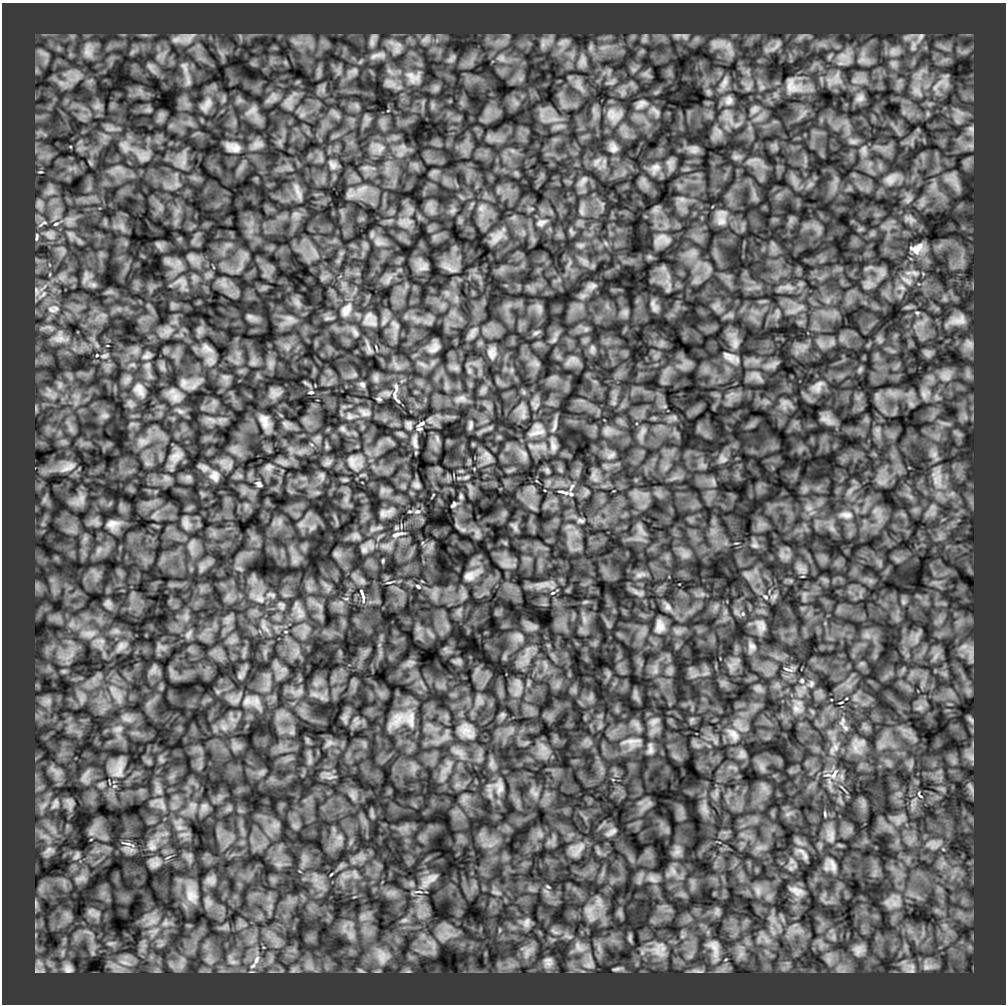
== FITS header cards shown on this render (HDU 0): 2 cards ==
NAXIS1  =                 1004
NAXIS2  =                 1002

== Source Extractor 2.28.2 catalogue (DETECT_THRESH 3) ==
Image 1004 x 1002 px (HDU 0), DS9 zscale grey, 1 PNG px = 1 image px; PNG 1008 x 1006 px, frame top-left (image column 1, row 1002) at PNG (2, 3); no overlay
Background 37000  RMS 500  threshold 1510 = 3 sigma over >= 5 px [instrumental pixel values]
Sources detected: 273; all 273 listed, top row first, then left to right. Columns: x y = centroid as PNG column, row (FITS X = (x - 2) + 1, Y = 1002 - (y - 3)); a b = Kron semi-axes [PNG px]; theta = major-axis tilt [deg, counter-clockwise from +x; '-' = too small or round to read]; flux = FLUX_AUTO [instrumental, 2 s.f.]
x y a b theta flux
684 36 7 6 - 8.6e+04
920 37 22 8 59 3.2e+05
188 38 21 10 30 3.2e+05
425 39 13 5 36 1.3e+05
372 41 20 6 83 1.7e+05
562 42 14 4 27 1.4e+05
398 45 15 7 -11 2.5e+05
728 45 8 6 46 1.6e+05
776 45 22 6 50 2.0e+05
88 50 27 16 86 7.1e+05
894 51 14 11 22 3.1e+05
44 53 20 6 -27 2.3e+05
377 55 26 7 9 3.2e+05
843 56 8 4 -19 1.2e+05
502 58 7 4 72 9.0e+04
583 60 11 9 -80 1.8e+05
150 66 9 5 -45 1.1e+05
185 69 12 5 -76 1.7e+05
75 77 27 15 36 7.8e+05
413 77 21 13 -27 3.7e+05
724 82 16 7 64 1.7e+05
941 84 39 17 33 1.1e+06
791 86 20 13 -69 3.4e+05
860 98 12 8 37 1.4e+05
729 100 11 9 80 1.7e+05
641 104 15 7 43 1.5e+05
206 105 22 9 52 2.9e+05
97 106 8 6 44 1.4e+05
252 110 15 7 35 1.9e+05
754 110 9 8 - 1.3e+05
613 114 20 13 -34 4.3e+05
971 129 10 8 -75 1.2e+05
233 147 13 8 -14 2.7e+05
380 148 12 6 49 1.6e+05
613 148 12 9 -60 1.8e+05
694 149 11 8 69 1.3e+05
864 150 10 5 -90 1.1e+05
597 162 14 5 49 1.3e+05
333 165 12 8 -48 1.4e+05
655 168 14 10 39 2.3e+05
40 172 6 3 1 4.0e+04
583 180 15 6 52 1.4e+05
890 180 12 11 - 2.1e+05
362 189 18 4 27 2.2e+05
50 191 12 6 24 1.7e+05
298 192 26 6 -69 2.3e+05
682 199 7 5 44 1.0e+05
39 204 13 8 -84 1.9e+05
481 208 9 6 69 1.4e+05
581 212 10 6 -55 1.1e+05
721 220 15 13 36 2.9e+05
44 222 10 6 0 1.4e+05
541 223 14 8 21 1.9e+05
56 224 8 4 24 7.4e+04
50 234 15 13 -18 3.8e+05
37 237 13 5 84 1.3e+05
497 237 20 9 45 2.6e+05
661 237 17 8 13 2.6e+05
379 243 11 6 -2 1.5e+05
917 248 14 9 31 3.1e+05
192 258 7 6 - 1.4e+05
423 267 15 8 31 1.7e+05
449 269 21 4 -24 1.4e+05
915 273 9 6 -27 1.2e+05
389 278 13 3 59 9.6e+04
907 281 15 5 -35 1.4e+05
93 285 9 5 -19 1.0e+05
592 286 14 7 19 1.5e+05
37 291 15 8 -83 2.2e+05
42 295 17 6 42 2.5e+05
654 306 15 6 -67 1.6e+05
51 310 14 10 -24 3.4e+05
346 310 22 12 58 4.4e+05
917 312 6 4 -1 3.9e+04
250 317 10 7 -19 1.2e+05
290 318 10 6 -19 1.5e+05
958 320 23 12 12 4.0e+05
371 323 22 10 -6 3.9e+05
473 332 20 5 66 1.7e+05
355 333 13 6 -56 1.2e+05
536 333 9 5 25 7.4e+04
59 338 18 17 - 5.1e+05
735 344 15 9 82 2.6e+05
969 344 13 10 -40 2.1e+05
207 348 19 10 -31 2.9e+05
369 348 15 4 -72 1.0e+05
434 348 14 9 39 2.2e+05
592 349 11 6 77 9.9e+04
492 353 12 8 85 2.0e+05
97 355 3 2 - 2.8e+04
147 356 10 6 26 1.1e+05
729 357 20 10 -26 2.7e+05
573 358 8 4 18 1.1e+05
945 377 15 8 -32 2.6e+05
376 378 10 6 -82 1.1e+05
184 383 14 10 89 2.7e+05
362 385 8 6 -42 8.7e+04
818 386 19 10 58 3.1e+05
396 387 13 5 -84 1.4e+05
139 390 18 11 -59 2.8e+05
311 392 6 3 1 5.0e+04
49 393 17 9 80 3.2e+05
924 394 12 6 -72 1.6e+05
395 395 16 6 -87 1.3e+05
175 397 16 13 -30 3.5e+05
461 398 15 7 10 1.7e+05
379 399 7 5 -15 5.5e+04
364 413 15 8 -25 1.8e+05
105 416 8 5 0 8.7e+04
349 416 9 8 - 1.2e+05
523 416 9 5 -66 1.2e+05
826 420 19 6 -20 1.7e+05
264 421 14 7 -68 3.0e+05
421 424 13 5 31 1.4e+05
409 425 7 4 -79 1.0e+05
470 425 12 4 81 8.6e+04
342 429 8 6 -52 7.9e+04
419 429 7 4 -8 5.3e+04
537 432 29 9 14 3.7e+05
142 441 10 6 60 1.6e+05
415 442 16 5 -82 1.6e+05
553 446 14 7 -80 1.7e+05
486 454 13 7 -30 1.5e+05
524 454 13 7 -58 1.5e+05
611 455 12 6 38 1.2e+05
176 457 19 11 36 3.3e+05
723 460 10 8 -18 1.3e+05
353 462 22 15 -47 4.0e+05
67 467 23 9 26 3.3e+05
269 467 10 8 32 1.4e+05
547 470 9 5 -64 6.8e+04
214 476 14 12 -85 2.5e+05
322 476 10 6 -71 9.8e+04
466 477 8 4 23 5.4e+04
936 479 19 7 55 2.9e+05
259 484 6 5 - 8.9e+04
417 485 8 6 -31 9.9e+04
572 487 10 4 63 8.6e+04
383 490 7 4 71 8.9e+04
562 492 9 3 -14 6.8e+04
571 494 8 6 -18 9.7e+04
44 499 9 4 81 1.0e+05
81 499 16 7 89 2.3e+05
453 504 5 3 - 6.6e+04
418 511 8 5 0 8.6e+04
385 513 20 8 21 2.2e+05
846 515 16 8 -7 1.9e+05
581 520 9 5 -20 7.6e+04
186 523 13 9 -81 1.7e+05
113 524 18 11 9 2.8e+05
515 527 10 6 -72 9.8e+04
397 534 16 5 17 1.3e+05
356 536 10 8 0 1.3e+05
755 545 8 6 -1 9.3e+04
364 549 11 8 -13 1.3e+05
336 554 7 6 - 9.5e+04
383 561 6 3 -73 3.0e+04
470 575 19 12 26 3.2e+05
640 575 13 6 15 1.3e+05
389 582 7 3 9 3.9e+04
542 585 12 7 0 2.1e+05
418 586 7 4 -38 4.9e+04
362 592 7 3 -71 5.1e+04
636 592 7 4 -19 9.6e+04
553 593 5 3 - 3.4e+04
363 597 16 4 -87 1.2e+05
765 597 7 4 -29 6.3e+04
260 599 14 8 -21 2.2e+05
107 603 9 7 48 8.9e+04
281 605 10 6 -56 7.9e+04
668 607 12 7 -62 1.4e+05
299 611 12 7 -52 2.1e+05
263 626 7 4 -72 9.8e+04
660 626 17 11 88 2.7e+05
761 626 15 10 -62 2.3e+05
89 633 15 7 -11 2.7e+05
188 634 12 4 59 8.5e+04
519 637 12 8 -38 1.6e+05
121 646 13 8 58 1.8e+05
752 646 11 9 -63 1.5e+05
964 646 9 6 20 1.6e+05
788 669 10 3 -18 5.9e+04
63 671 7 4 -18 5.9e+04
655 671 7 4 71 9.3e+04
240 676 6 6 - 7.5e+04
802 681 7 4 -64 5.1e+04
811 684 9 5 73 8.0e+04
47 701 14 10 21 2.8e+05
247 701 19 13 -3 4.5e+05
841 703 3 2 - 3.1e+04
796 708 14 9 -28 2.3e+05
397 719 25 14 52 5.6e+05
410 719 24 14 -85 5.1e+05
971 720 10 5 -48 7.2e+04
654 721 13 7 36 1.5e+05
843 721 13 6 78 1.4e+05
845 728 12 6 -48 1.1e+05
118 729 10 6 10 1.3e+05
466 731 19 11 -49 3.6e+05
733 734 20 11 -50 3.5e+05
631 741 30 7 6 3.5e+05
860 743 15 8 25 2.5e+05
835 747 10 6 -72 1.5e+05
650 749 15 7 89 1.6e+05
971 757 9 7 -63 1.4e+05
119 769 31 12 78 5.7e+05
55 771 24 7 -37 3.2e+05
834 774 18 6 62 2.3e+05
85 776 22 5 60 1.6e+05
499 787 16 9 -85 2.4e+05
971 788 17 3 -60 8.7e+04
535 793 7 4 -19 9.2e+04
920 795 9 2 -57 4.1e+04
69 803 17 8 -68 1.7e+05
55 804 16 9 66 2.2e+05
162 806 7 4 -71 1.0e+05
204 806 9 9 - 1.6e+05
704 809 12 4 -44 1.2e+05
825 814 7 3 -85 4.0e+04
179 828 9 4 -8 9.9e+04
611 832 12 4 32 1.1e+05
831 836 19 8 90 2.5e+05
128 844 12 4 -13 1.0e+05
152 846 13 9 -64 2.1e+05
49 850 16 9 18 2.3e+05
579 850 26 5 52 2.0e+05
677 852 10 8 57 1.7e+05
76 856 12 6 53 1.1e+05
805 856 13 6 -61 1.1e+05
155 864 15 9 15 1.9e+05
833 865 19 7 -71 2.2e+05
80 878 19 8 16 3.0e+05
431 879 19 8 33 2.1e+05
652 879 14 7 -33 2.2e+05
548 887 6 3 -20 3.3e+04
758 891 12 5 -85 1.3e+05
796 891 15 7 -20 2.2e+05
191 895 21 17 -63 6.5e+05
895 903 17 10 -40 3.9e+05
36 904 17 2 90 9.2e+04
589 910 13 10 44 3.5e+05
91 912 15 13 -47 3.0e+05
67 915 13 8 -61 2.4e+05
153 921 10 8 -1 2.5e+05
526 923 14 9 77 1.6e+05
945 925 9 4 -19 9.9e+04
154 931 14 5 5 1.9e+05
88 932 18 4 -15 1.8e+05
630 938 14 4 -90 8.8e+04
111 943 14 5 1 1.5e+05
579 947 22 12 -46 5.7e+05
714 949 41 16 -76 8.7e+05
659 950 29 24 -65 1.1e+06
859 950 16 13 43 3.3e+05
92 952 9 6 -83 1.2e+05
527 953 21 9 66 3.6e+05
741 954 10 7 63 2.1e+05
382 957 24 19 -76 7.3e+05
232 960 21 9 -57 3.4e+05
256 960 16 8 69 3.6e+05
125 962 24 8 -18 4.5e+05
39 963 11 6 -38 1.5e+05
548 964 17 10 20 2.9e+05
589 965 19 13 20 4.9e+05
181 966 9 5 45 1.6e+05
927 966 18 15 -23 4.0e+05
68 968 14 12 -51 2.6e+05
910 968 19 16 16 4.6e+05
617 969 15 4 10 1.0e+05
293 970 8 5 59 9.7e+04
360 970 9 4 -23 6.9e+04
37 971 9 5 -28 8.0e+04
698 971 20 5 -7 1.6e+05